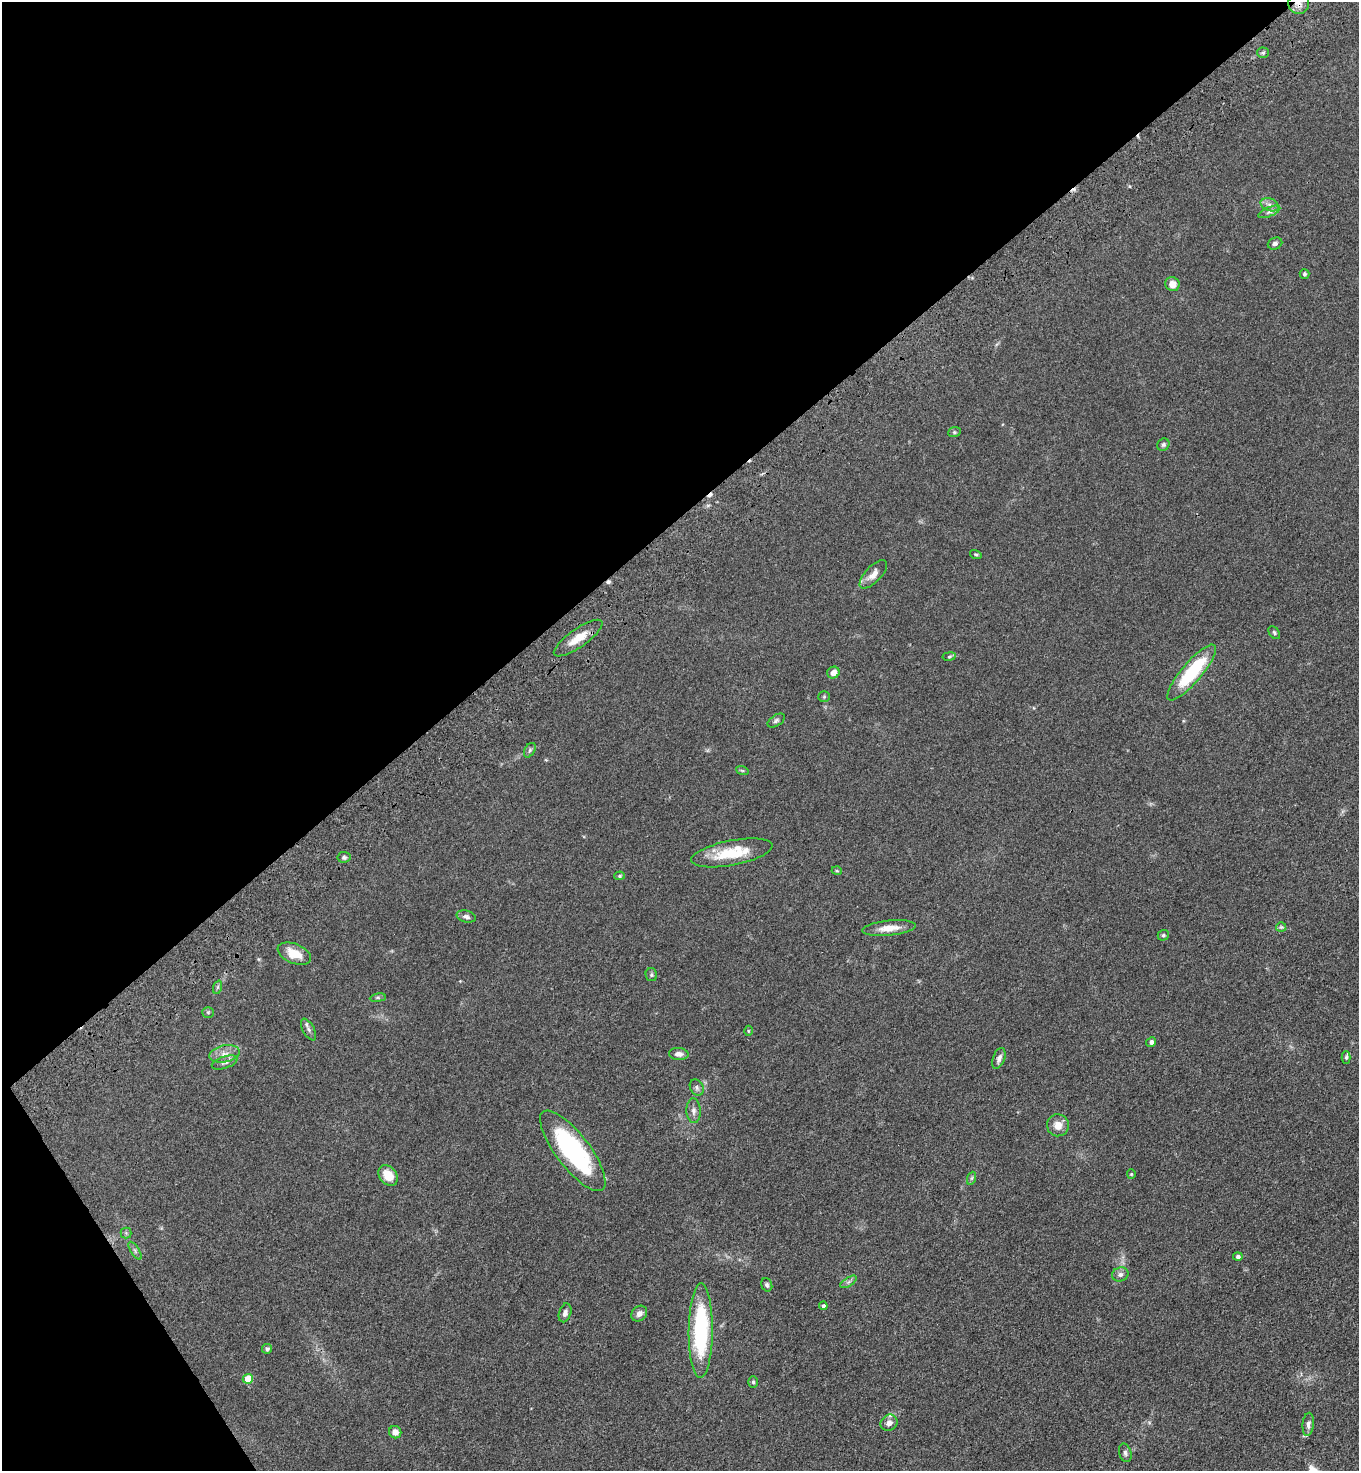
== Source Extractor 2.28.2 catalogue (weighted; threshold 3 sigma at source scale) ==
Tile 5 of 4 x 4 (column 1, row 2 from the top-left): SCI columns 374-1730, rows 3038-4506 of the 6036 x 6074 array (HDU 1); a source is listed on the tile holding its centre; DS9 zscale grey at full resolution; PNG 1361 x 1473 px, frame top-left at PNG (2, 2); each listed source drawn as its Kron ellipse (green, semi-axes under 4 px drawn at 4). Shown black and unused: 38% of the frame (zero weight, under 3 of 4 exposures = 6% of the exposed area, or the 3 px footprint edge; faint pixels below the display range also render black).
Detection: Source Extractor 2.28.2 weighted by HDU 2 'WHT'; one run over the whole footprint, this tile lists its part. Background 0.0845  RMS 0.0065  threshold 0.0292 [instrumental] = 3 sigma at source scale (4.5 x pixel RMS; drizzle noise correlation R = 1.50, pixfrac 1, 0.05/0.05 arcsec/px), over >= 5 px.
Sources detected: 69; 3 cosmic-ray / hot-pixel residue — neither listed nor drawn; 1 inside a brighter listed object's ellipse — not listed separately; the other 65 listed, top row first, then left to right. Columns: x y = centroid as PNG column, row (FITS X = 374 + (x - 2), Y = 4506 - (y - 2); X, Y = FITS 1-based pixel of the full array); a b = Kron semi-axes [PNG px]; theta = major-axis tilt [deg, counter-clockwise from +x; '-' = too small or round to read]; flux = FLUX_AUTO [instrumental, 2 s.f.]
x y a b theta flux
1299 4 10 10 - 4.4
1263 53 5 5 - 1
1270 205 9 6 -20 2.6
1269 212 12 4 23 2.3
1275 244 7 5 24 1.7
1304 274 5 4 - 1.1
1172 284 7 7 - 5.3
954 432 6 5 - 1
1163 445 6 5 - 1.2
976 554 6 3 -18 0.73
873 574 18 8 47 5.1
1274 633 7 5 -51 1
578 638 29 9 35 10
949 656 7 3 9 0.75
833 673 6 5 - 4.7
1192 673 35 10 50 39
824 697 5 5 - 0.88
776 721 9 5 33 1.5
530 750 8 5 60 1.3
742 770 6 4 -19 0.81
732 853 41 12 11 23
344 857 6 5 - 1.2
837 871 5 3 - 0.59
619 876 5 4 - 0.95
466 917 10 5 -14 1.9
1281 927 5 5 - 0.89
889 928 27 7 6 8.2
1163 935 5 5 - 1.1
294 954 17 9 -22 10
651 975 6 6 - 1.2
218 987 7 4 71 0.96
378 998 8 4 8 0.92
208 1012 5 5 - 0.93
309 1029 12 5 -61 2.1
748 1031 5 3 - 0.52
1151 1042 5 4 - 2.1
224 1054 15 8 11 5.1
679 1054 10 6 -4 3.3
1346 1057 6 4 88 0.94
999 1058 11 6 70 2.7
225 1062 13 6 19 2.4
697 1088 8 6 -60 1.8
694 1111 12 7 -87 2.9
1058 1125 11 11 - 6.2
573 1151 49 17 -53 81
1131 1174 4 4 - 0.61
388 1176 11 8 -49 10
972 1178 6 4 71 0.95
126 1233 5 5 - 1
135 1251 10 4 -57 1.4
1238 1257 4 4 - 1.7
1120 1274 8 7 - 2.3
849 1282 9 4 31 1.6
767 1285 7 5 -71 1.3
823 1306 4 4 - 1.6
565 1313 9 6 73 2.5
639 1314 8 7 - 3.2
701 1331 47 12 90 66
267 1349 5 5 - 1.3
248 1379 5 5 - 14
753 1382 6 5 - 1
889 1423 9 7 41 3.9
1308 1424 12 5 85 2.2
395 1432 6 6 - 3.9
1125 1453 9 6 -75 1.7
Overlapping masked pixels (flux is a lower limit): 1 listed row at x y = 1299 4
Isophote crosses this tile's border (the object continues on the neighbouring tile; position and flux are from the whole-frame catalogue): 1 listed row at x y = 1299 4